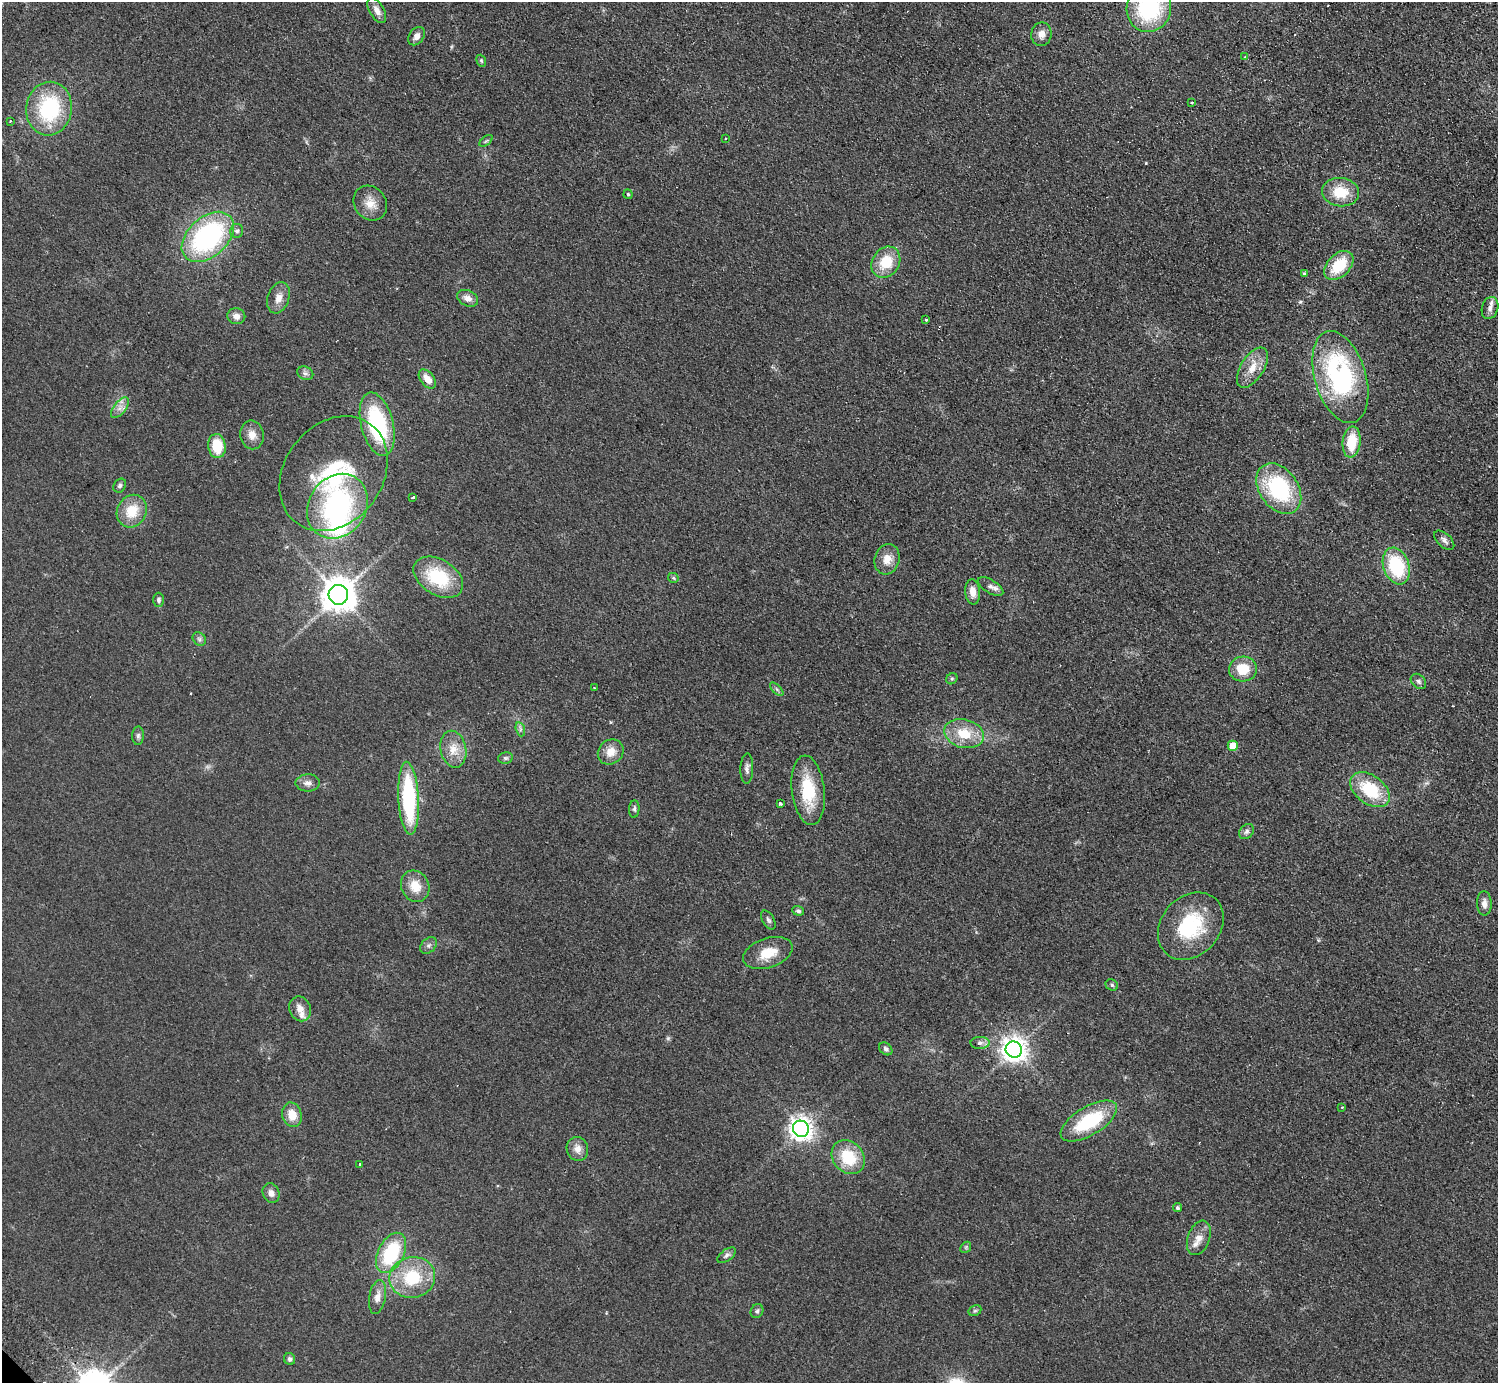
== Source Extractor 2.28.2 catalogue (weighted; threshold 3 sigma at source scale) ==
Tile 10 of 4 x 4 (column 2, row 3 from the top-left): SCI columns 1541-3036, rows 1582-2962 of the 6072 x 6066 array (HDU 1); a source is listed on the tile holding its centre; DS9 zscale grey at full resolution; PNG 1500 x 1385 px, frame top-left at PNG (2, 2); each listed source drawn as its Kron ellipse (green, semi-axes under 4 px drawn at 4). Shown black and unused: <1% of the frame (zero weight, under 2 of 3 exposures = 3% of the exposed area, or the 3 px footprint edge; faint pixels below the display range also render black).
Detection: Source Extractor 2.28.2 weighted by HDU 2 'WHT'; one run over the whole footprint, this tile lists its part. Background 0.0639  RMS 0.0091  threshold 0.0409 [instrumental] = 3 sigma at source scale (4.5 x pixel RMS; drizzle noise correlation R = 1.50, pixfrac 1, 0.05/0.05 arcsec/px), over >= 5 px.
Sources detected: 106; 1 too faint to see at this stretch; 1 inside a brighter object's white glare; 3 cosmic-ray / hot-pixel residue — neither listed nor drawn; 2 inside a brighter listed object's ellipse — not listed separately; the other 99 listed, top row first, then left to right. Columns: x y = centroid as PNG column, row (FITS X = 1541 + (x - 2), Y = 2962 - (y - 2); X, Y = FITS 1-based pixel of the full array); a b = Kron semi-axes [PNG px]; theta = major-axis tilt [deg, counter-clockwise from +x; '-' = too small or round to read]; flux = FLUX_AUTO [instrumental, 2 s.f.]
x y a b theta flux
1149 8 24 22 69 94
377 10 14 7 -59 7
1041 34 12 10 80 6.7
416 36 10 7 54 5.3
1245 57 4 3 - 1.5
481 61 6 4 -68 1.4
1192 102 3 2 - 1.2
49 109 27 23 82 76
10 121 3 3 - 0.77
725 139 3 3 - 1.6
486 141 7 4 37 1.4
1341 192 18 14 -7 25
628 194 5 4 - 1.2
370 203 18 15 -53 12
237 231 7 6 - 2.8
208 237 30 19 42 150
886 262 16 13 55 26
1339 265 17 11 45 33
1304 274 4 3 - 2.2
278 298 16 10 71 8.4
468 298 11 7 -26 6
1490 308 11 8 74 4.8
236 316 9 8 - 5.7
926 320 3 3 - 1.6
1252 368 23 11 58 14
305 373 8 6 -26 3
1340 377 47 25 -73 150
427 379 11 6 -53 9.8
120 408 12 6 52 4.9
377 424 32 16 -76 88
252 435 14 11 -79 8.4
1352 442 15 9 84 26
217 446 12 8 -83 26
334 474 62 49 53 110
120 486 7 6 - 2.3
1279 489 28 19 -55 87
413 497 3 3 - 1.6
337 506 34 28 55 140
132 511 17 14 61 23
1444 540 12 7 -43 3.6
887 559 15 12 74 10
1396 566 19 13 -71 59
438 577 27 17 -31 51
673 578 5 5 - 1.2
991 586 14 6 -32 4.4
973 592 13 7 -84 8.1
338 595 10 9 - 1900
158 600 7 5 -90 2.1
199 639 7 6 - 2.2
1243 669 14 12 4 21
952 679 6 5 - 1.4
1418 681 9 6 -45 2.7
594 688 3 2 - 0.61
777 689 8 3 -45 1.6
520 729 7 4 -72 2
964 734 20 14 -14 24
138 736 9 6 89 2.4
1233 746 5 5 - 21
453 749 19 12 -79 14
611 752 13 12 - 11
505 758 7 5 13 2
747 768 15 6 88 3.9
308 783 12 8 2 4.9
808 790 35 16 -83 41
1370 790 22 14 -37 44
409 798 36 10 -87 92
780 804 4 3 - 3.7
634 809 9 5 85 1.9
1247 831 8 6 46 2.9
415 886 16 13 -63 15
1484 903 12 7 -88 5.3
798 911 6 4 -19 2
768 920 10 6 -60 2.4
1191 926 37 29 49 63
429 945 9 6 45 2.9
768 953 25 15 19 20
1112 985 6 5 - 1.7
300 1009 13 10 -68 7.9
980 1043 9 6 1 3.5
886 1049 7 5 -41 2.7
1014 1050 8 8 - 810
1342 1107 3 2 - 0.69
292 1115 12 9 -75 13
1089 1121 32 14 31 55
801 1129 8 8 - 690
577 1149 12 10 -71 7.2
848 1157 18 15 -48 35
360 1164 3 2 - 1.1
271 1193 10 8 -69 5.3
1177 1208 4 4 - 2.1
1199 1238 18 11 70 9
966 1247 6 4 47 1.4
391 1253 22 13 63 61
727 1255 10 5 37 2.8
412 1277 23 20 11 44
377 1297 17 8 80 7.7
757 1311 7 6 - 2.1
975 1311 7 5 28 1.7
290 1359 6 5 - 2.3
Overlapping masked pixels (flux is a lower limit): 1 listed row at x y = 1340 377
Isophote crosses this tile's border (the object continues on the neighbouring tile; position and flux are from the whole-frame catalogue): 1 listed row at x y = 1149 8